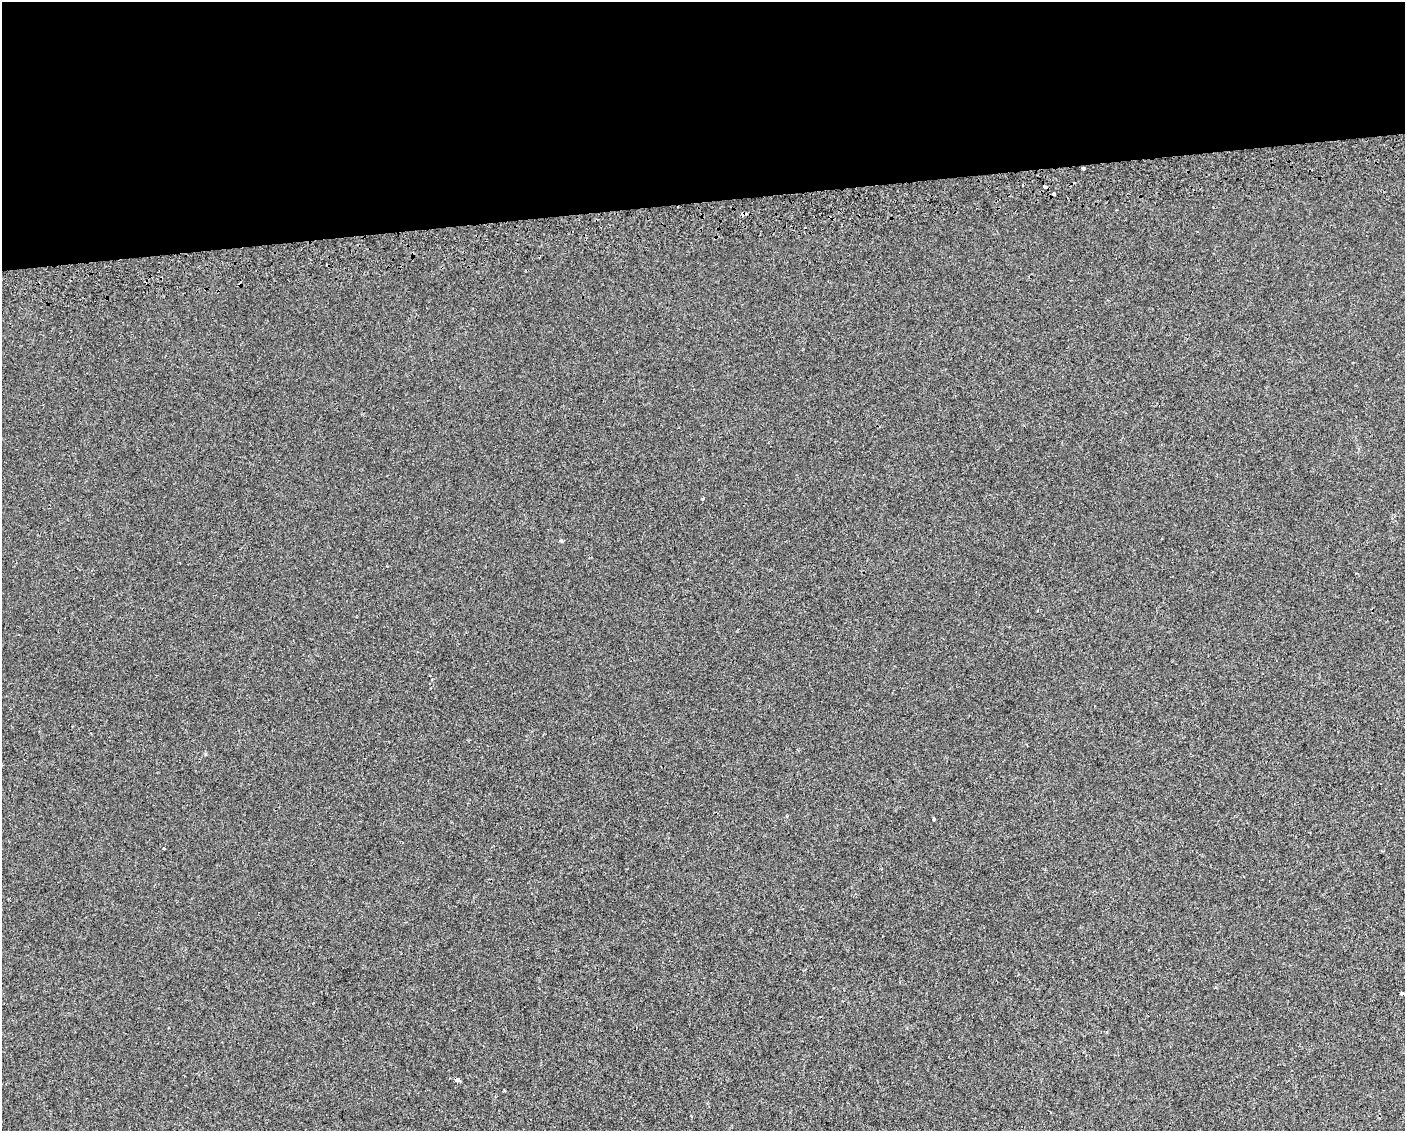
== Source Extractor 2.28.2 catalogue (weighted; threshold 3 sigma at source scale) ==
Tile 2 of 3 x 4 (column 2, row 1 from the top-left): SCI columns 1450-2852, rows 3428-4556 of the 4261 x 4599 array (HDU 1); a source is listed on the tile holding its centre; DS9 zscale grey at full resolution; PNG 1407 x 1133 px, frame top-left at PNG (2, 2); no overlay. Shown black and unused: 18% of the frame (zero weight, under 2 of 3 exposures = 2% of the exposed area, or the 3 px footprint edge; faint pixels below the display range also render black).
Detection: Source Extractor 2.28.2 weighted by HDU 2 'WHT'; one run over the whole footprint, this tile lists its part. Background 8.95e-05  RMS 0.0035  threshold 0.0157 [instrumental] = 3 sigma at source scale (4.5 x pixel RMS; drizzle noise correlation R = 1.50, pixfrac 1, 0.0396/0.0396 arcsec/px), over >= 5 px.
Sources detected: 12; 4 cosmic-ray / hot-pixel residue — not listed; the other 8 listed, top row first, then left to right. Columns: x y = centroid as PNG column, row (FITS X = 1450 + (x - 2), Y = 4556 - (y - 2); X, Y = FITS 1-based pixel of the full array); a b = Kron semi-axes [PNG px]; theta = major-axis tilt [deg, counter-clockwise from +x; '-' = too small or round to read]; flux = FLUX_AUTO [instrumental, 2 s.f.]
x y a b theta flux
1083 168 5 2 - 0.43
1045 187 3 3 - 1.6
703 498 3 3 - 0.64
561 541 5 4 - 0.42
934 819 3 3 - 2.4
164 849 3 3 - 1.2
1402 993 4 3 - 1.1
457 1080 4 4 - 1.7
Overlapping masked pixels (flux is a lower limit): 1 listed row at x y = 457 1080